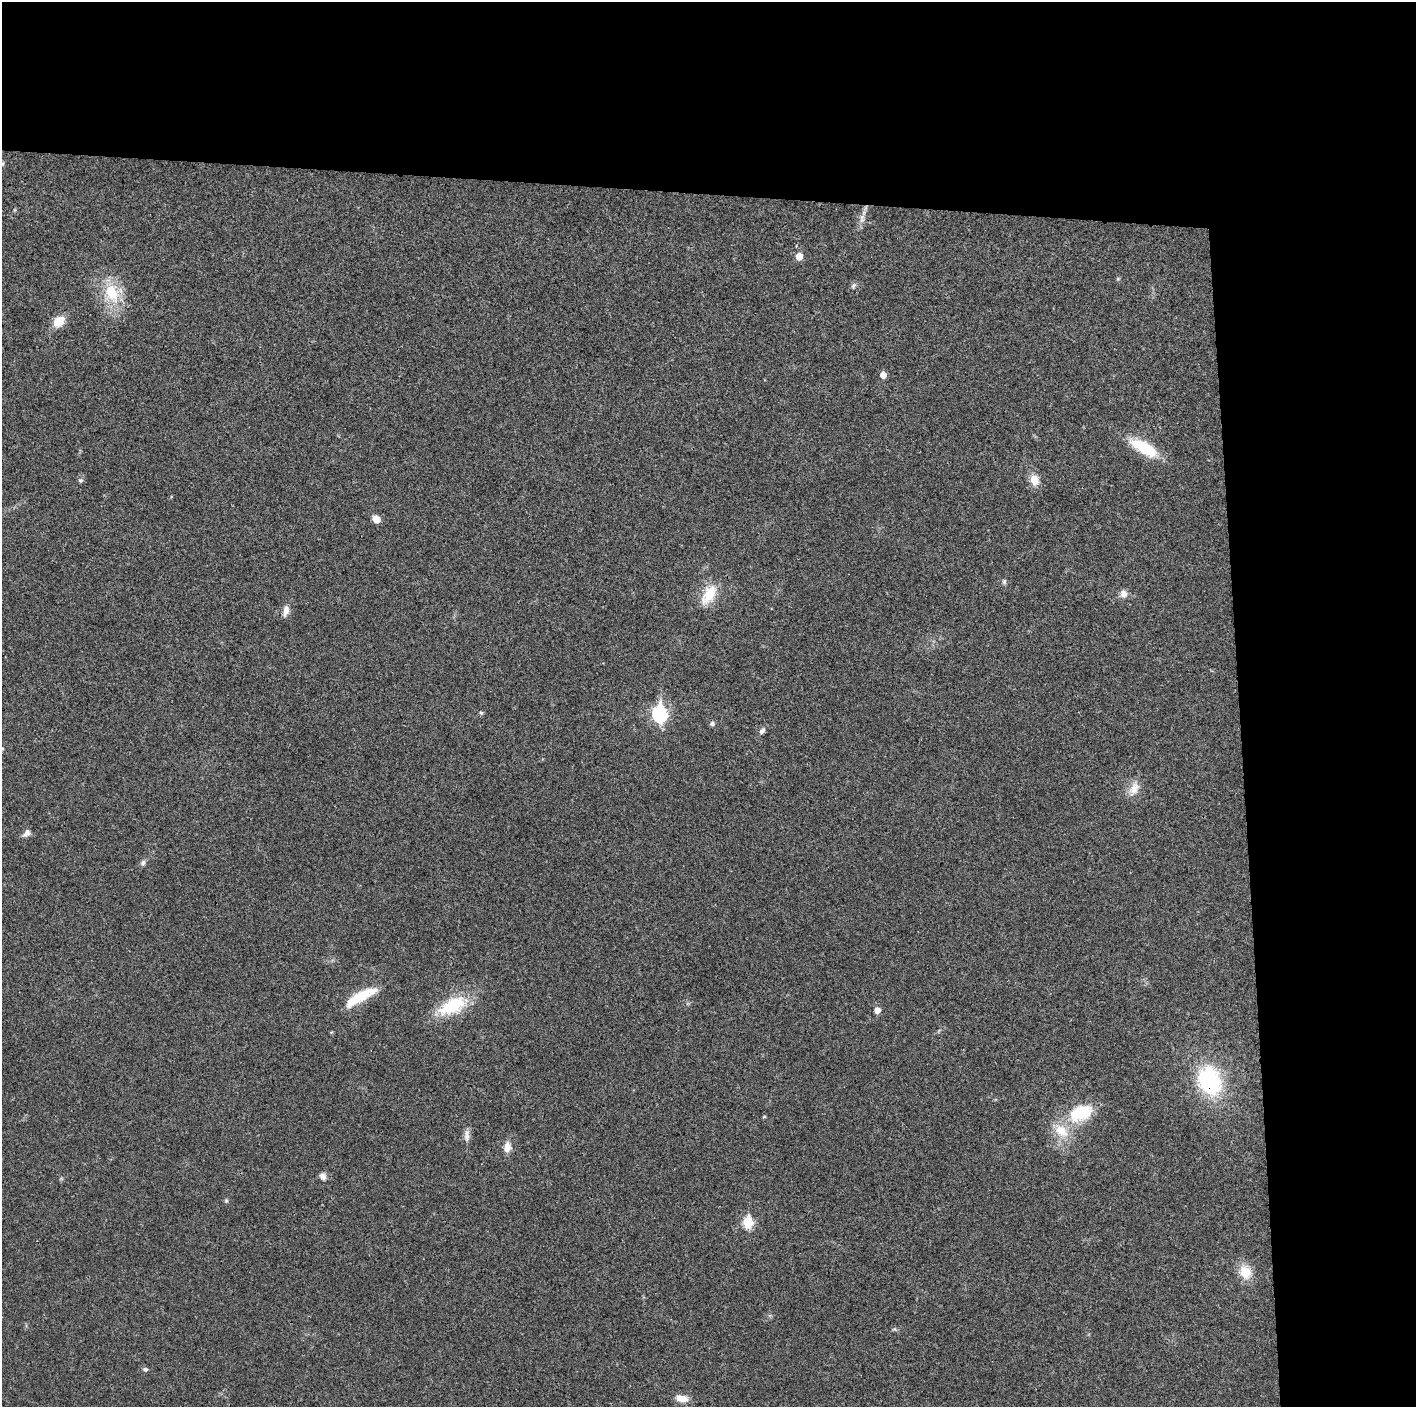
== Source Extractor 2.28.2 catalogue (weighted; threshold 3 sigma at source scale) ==
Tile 3 of 3 x 3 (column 3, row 1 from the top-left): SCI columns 2829-4242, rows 2815-4219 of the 4244 x 4222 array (HDU 1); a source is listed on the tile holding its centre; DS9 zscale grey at full resolution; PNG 1418 x 1409 px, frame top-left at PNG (2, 2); no overlay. Shown black and unused: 24% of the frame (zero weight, under 3 of 4 exposures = <1% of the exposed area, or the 3 px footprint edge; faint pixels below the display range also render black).
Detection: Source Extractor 2.28.2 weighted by HDU 2 'WHT'; one run over the whole footprint, this tile lists its part. Background 0.0193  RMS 0.0039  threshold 0.0177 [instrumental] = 3 sigma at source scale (4.5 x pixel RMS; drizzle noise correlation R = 1.50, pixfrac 1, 0.05/0.05 arcsec/px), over >= 5 px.
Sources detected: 37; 1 inside a brighter listed object's ellipse — not listed separately; the other 36 listed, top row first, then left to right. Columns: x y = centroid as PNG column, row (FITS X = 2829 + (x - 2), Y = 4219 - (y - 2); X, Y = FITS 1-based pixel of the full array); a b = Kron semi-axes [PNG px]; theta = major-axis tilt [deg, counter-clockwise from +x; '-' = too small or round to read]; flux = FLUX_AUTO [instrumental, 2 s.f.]
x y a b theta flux
2 164 6 4 44 0.57
862 218 14 6 81 2.2
799 256 6 5 - 4.9
853 286 9 6 45 0.96
112 293 28 25 -59 15
59 321 13 10 41 6.1
883 375 5 5 - 3.2
1144 448 36 13 -30 15
80 480 6 6 - 0.74
1034 480 13 10 -76 4.6
376 519 7 6 - 4.6
1004 582 7 5 75 0.77
709 594 28 14 59 10
1123 594 10 9 - 2.4
286 611 15 7 76 2.4
481 713 5 4 - 0.54
660 714 8 7 - 70
712 723 7 6 - 0.9
762 731 9 6 50 1.4
1134 788 22 12 68 4.6
27 833 12 7 49 1.7
143 863 7 6 - 1.1
360 997 41 10 29 12
452 1006 38 18 26 19
877 1010 5 5 - 2.9
1210 1081 26 20 -68 42
1081 1113 32 20 23 18
764 1117 5 3 - 0.36
467 1136 19 7 90 2.3
507 1147 12 8 82 3.4
323 1176 11 8 -58 1.8
226 1201 6 5 - 0.61
748 1222 7 5 88 23
1245 1272 16 13 -66 7.6
145 1369 7 5 -10 0.81
682 1398 15 8 -11 4.4
Overlapping masked pixels (flux is a lower limit): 1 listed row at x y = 1210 1081
Isophote crosses this tile's border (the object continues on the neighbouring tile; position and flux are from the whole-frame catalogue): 1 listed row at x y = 2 164